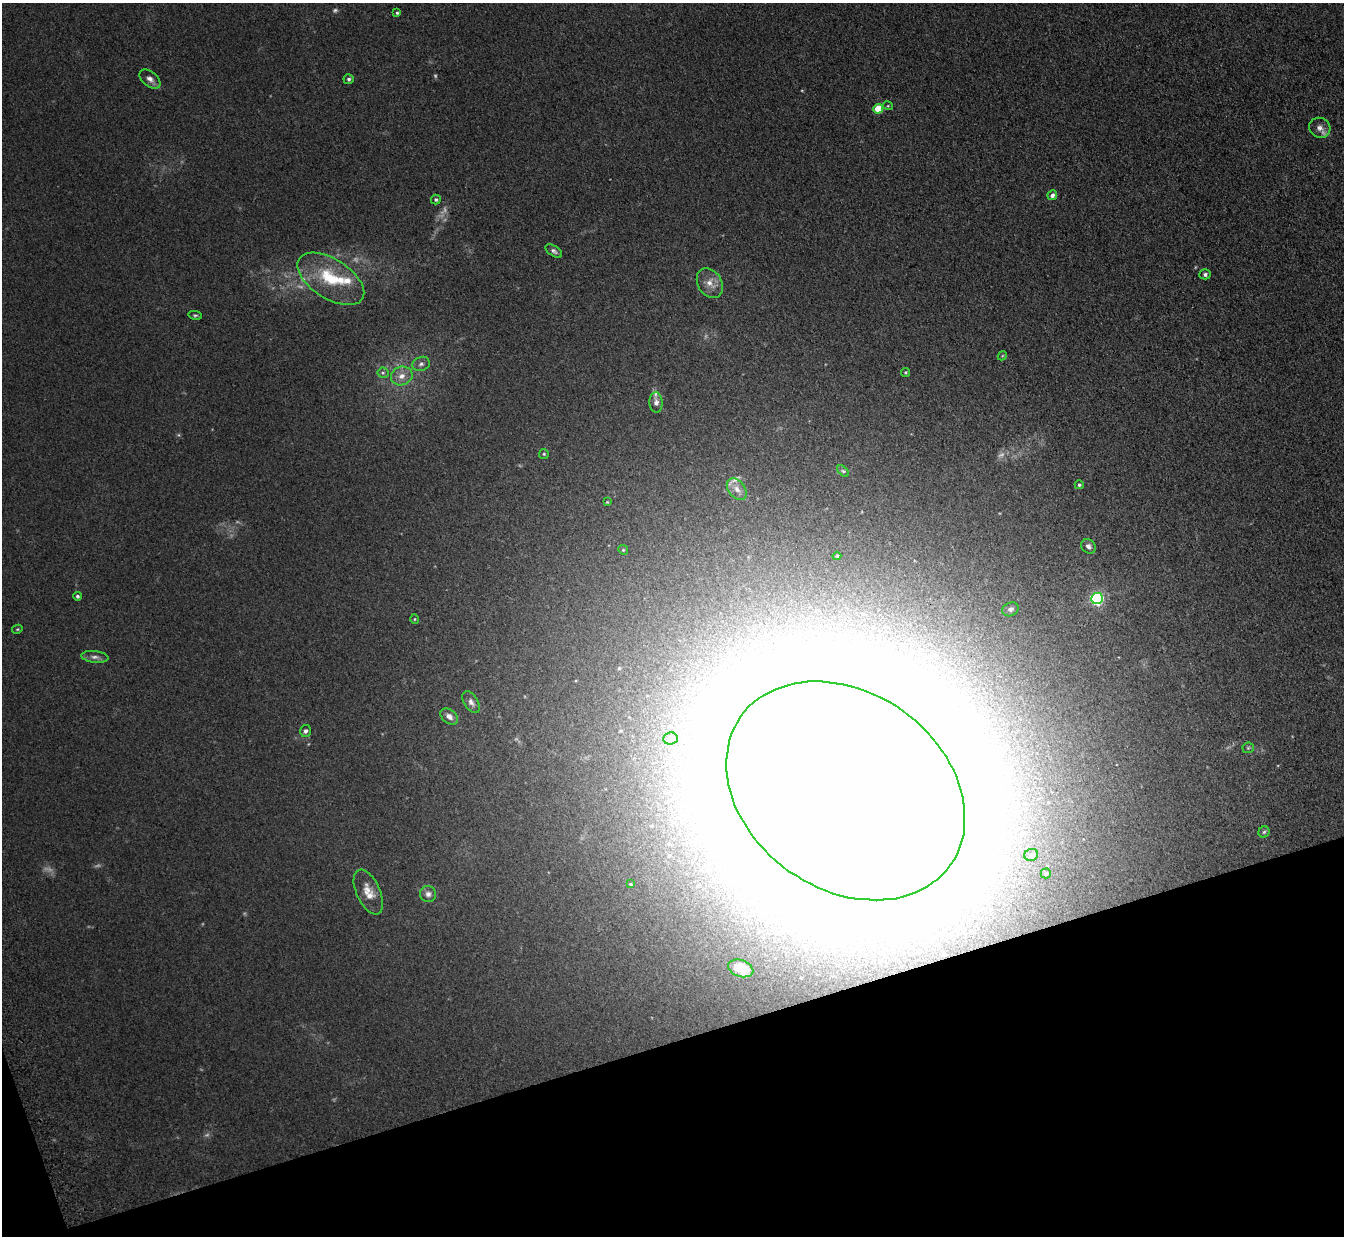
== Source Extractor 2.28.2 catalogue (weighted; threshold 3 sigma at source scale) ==
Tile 14 of 4 x 4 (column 2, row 4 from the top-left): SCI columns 1417-2758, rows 169-1402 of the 5515 x 5398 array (HDU 1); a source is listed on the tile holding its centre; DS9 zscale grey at full resolution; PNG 1346 x 1238 px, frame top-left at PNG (2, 3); each listed source drawn as its Kron ellipse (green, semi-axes under 4 px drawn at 4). Shown black and unused: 16% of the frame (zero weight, under 3 of 5 exposures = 4% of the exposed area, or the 3 px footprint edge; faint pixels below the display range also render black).
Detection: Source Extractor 2.28.2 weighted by HDU 2 'WHT'; one run over the whole footprint, this tile lists its part. Background 0.0415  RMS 0.0047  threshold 0.0211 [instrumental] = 3 sigma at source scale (4.5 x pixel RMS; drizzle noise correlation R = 1.50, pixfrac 1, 0.05/0.05 arcsec/px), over >= 5 px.
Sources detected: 62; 11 too faint to see at this stretch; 2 inside a brighter object's white glare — neither listed nor drawn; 3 inside a brighter listed object's ellipse — not listed separately; the other 46 listed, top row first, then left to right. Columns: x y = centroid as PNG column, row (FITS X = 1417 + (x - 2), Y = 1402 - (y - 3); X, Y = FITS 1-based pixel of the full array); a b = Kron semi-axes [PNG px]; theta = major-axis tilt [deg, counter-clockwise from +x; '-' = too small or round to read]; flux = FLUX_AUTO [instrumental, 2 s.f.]
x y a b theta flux
397 13 4 3 - 0.71
150 79 12 7 -39 2.6
349 79 5 5 - 1
888 106 5 3 - 0.46
878 109 5 4 - 12
1320 128 11 10 - 2.8
1052 195 5 5 - 1.5
436 200 5 5 - 0.86
554 251 9 5 -34 1.4
1205 274 5 5 - 1.2
331 279 37 20 -33 24
710 283 16 12 -58 5
195 315 7 4 -11 0.75
1002 356 5 3 - 0.42
421 364 9 7 18 1.7
906 372 4 4 - 0.7
383 373 6 5 - 0.96
402 376 11 9 19 4.3
656 402 10 6 -88 2.1
544 454 5 5 - 0.65
843 471 7 4 -44 0.96
1079 485 4 4 - 0.74
737 489 12 8 -51 3.3
607 502 4 4 - 0.4
1088 546 8 6 -40 1.8
623 550 5 4 - 0.63
837 556 4 3 - 1
77 596 4 4 - 0.94
1097 598 6 5 - 92
1010 609 8 6 26 1.9
414 619 5 3 - 0.49
17 629 5 4 - 0.52
95 657 13 6 -6 2.2
471 702 12 7 -59 2.1
449 716 10 7 -38 2.4
305 731 6 5 - 1.5
670 738 7 6 - 1.9
1248 748 5 5 - 0.74
846 791 128 98 -35 12000
1264 832 6 5 - 0.79
1031 855 7 6 - 1.8
1046 873 5 5 - 1.1
630 884 4 3 - 0.47
368 892 24 11 -65 6.6
428 894 8 8 - 2.1
741 968 13 8 -19 7.9
Overlapping masked pixels (flux is a lower limit): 1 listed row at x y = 846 791